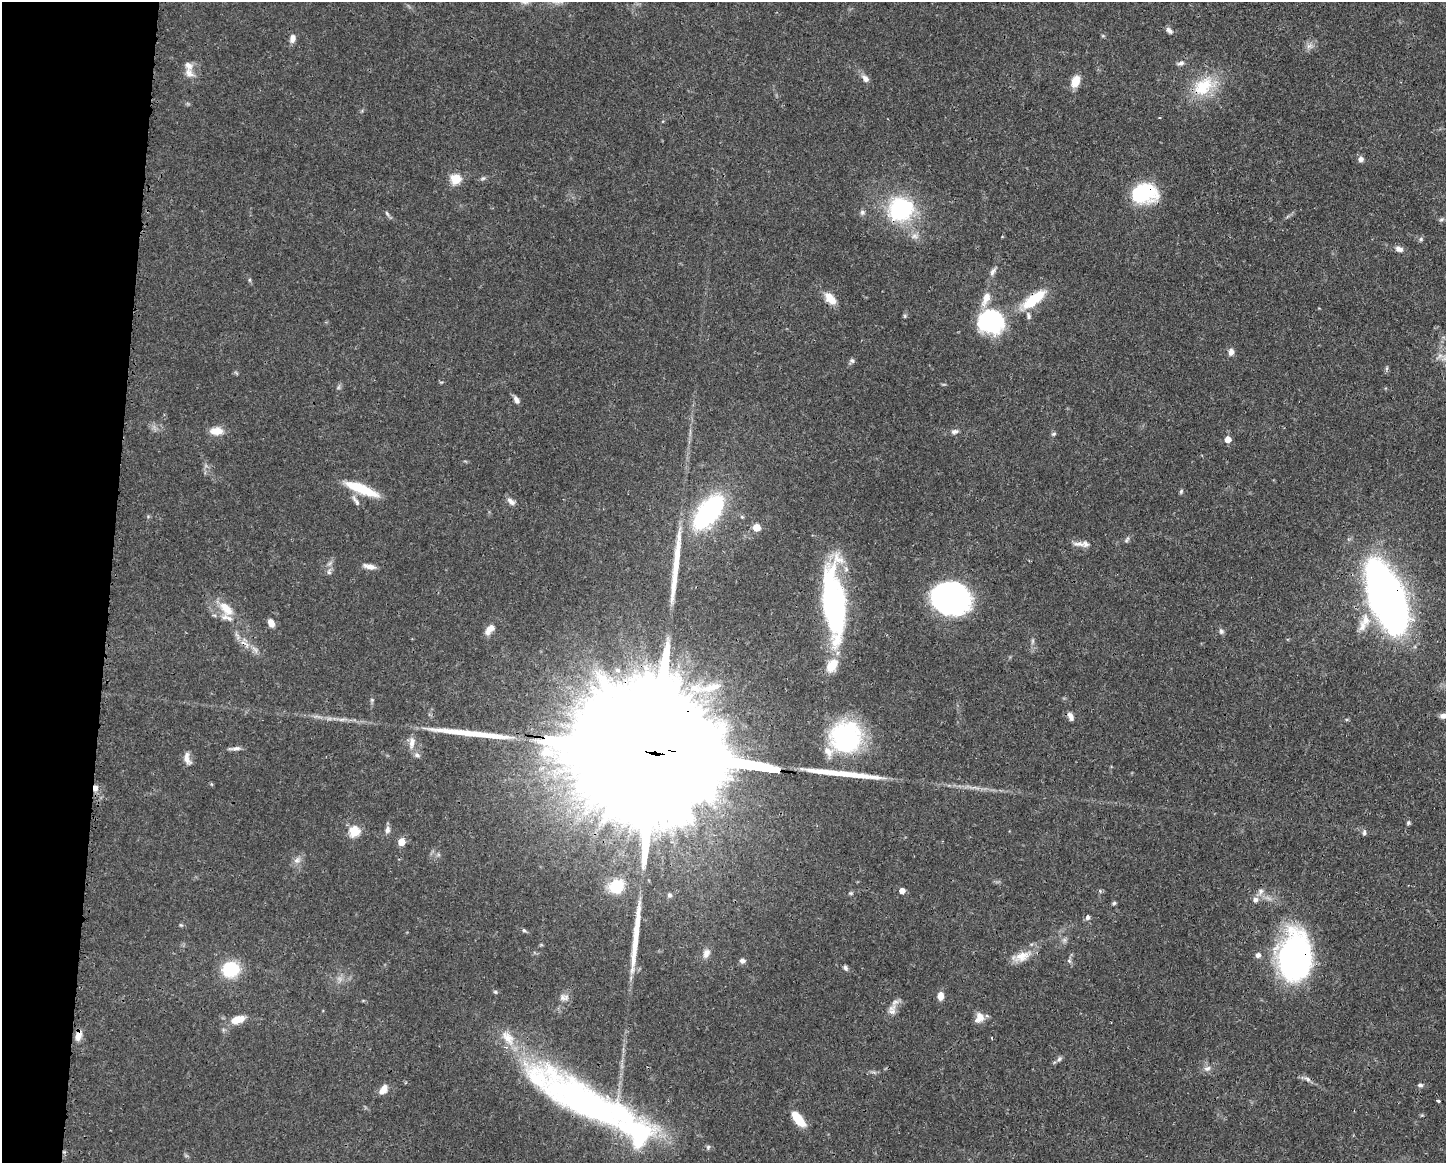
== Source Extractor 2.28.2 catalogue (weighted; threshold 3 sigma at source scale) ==
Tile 7 of 3 x 4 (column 1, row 3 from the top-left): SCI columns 117-1560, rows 1162-2322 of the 4681 x 4647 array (HDU 1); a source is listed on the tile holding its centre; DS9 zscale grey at full resolution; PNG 1448 x 1165 px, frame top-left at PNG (2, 2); no overlay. Shown black and unused: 8% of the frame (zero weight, under 3 of 4 exposures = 1% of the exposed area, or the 3 px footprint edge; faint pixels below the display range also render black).
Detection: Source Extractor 2.28.2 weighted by HDU 2 'WHT'; one run over the whole footprint, this tile lists its part. Background 0.0413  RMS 0.0028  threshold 0.0125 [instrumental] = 3 sigma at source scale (4.5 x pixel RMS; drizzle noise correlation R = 1.50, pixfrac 1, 0.05/0.05 arcsec/px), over >= 5 px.
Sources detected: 121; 3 inside a brighter object's white glare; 1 cosmic-ray / hot-pixel residue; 4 long thin detections or spike segments (spike, bleed or trail) — not listed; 13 inside a brighter listed object's ellipse — not listed separately; the other 100 listed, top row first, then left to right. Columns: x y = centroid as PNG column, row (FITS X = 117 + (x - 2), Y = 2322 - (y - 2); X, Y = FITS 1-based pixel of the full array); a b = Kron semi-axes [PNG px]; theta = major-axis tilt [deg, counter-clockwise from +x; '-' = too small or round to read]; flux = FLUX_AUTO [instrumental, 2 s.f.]
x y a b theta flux
1169 30 9 6 -53 0.98
292 38 9 7 82 1.7
1309 46 9 7 16 1.2
1181 63 10 6 20 0.9
189 73 15 10 -56 2.3
865 78 10 7 -47 1.5
1075 81 11 7 69 4.8
1203 86 34 22 43 12
1361 159 7 6 - 1.1
483 178 8 5 29 0.55
456 179 6 6 - 15
1144 193 28 19 12 18
901 209 14 12 26 47
862 212 8 7 - 0.75
387 213 8 5 -62 0.59
1441 219 8 4 9 0.5
914 236 9 7 -1 1.3
1421 239 6 5 - 0.52
1399 249 11 7 -21 1.5
993 271 12 6 53 1.1
250 280 6 4 90 0.4
830 298 17 10 -50 3.6
1034 299 34 12 38 11
905 316 6 4 -89 0.4
991 321 31 27 -15 24
1231 352 8 6 79 1.5
852 361 7 6 - 0.65
1387 368 6 4 72 0.44
339 387 7 4 71 0.5
516 400 9 5 -63 1.2
216 431 18 10 0 3.2
954 431 10 6 11 0.95
1054 434 6 5 - 0.45
1228 439 5 5 - 3
361 489 39 9 -22 9.6
1181 491 7 4 64 0.44
356 500 17 5 -54 1.3
511 501 12 7 -42 1.3
708 512 28 14 52 57
756 527 5 5 - 5.7
1127 540 10 4 55 0.58
1078 544 17 7 -2 1.6
369 566 16 6 -12 1.7
329 572 8 6 -78 0.79
949 597 34 25 -1 76
1389 599 53 28 -69 180
834 604 79 22 -85 58
226 609 25 13 -48 5.5
1365 620 18 13 -84 4.9
271 623 9 6 -62 2.1
489 629 13 8 51 2.5
1221 631 8 6 -72 0.75
711 688 35 10 13 6.6
1444 715 10 7 26 1.4
1070 716 10 6 -68 1.5
846 737 36 35 - 36
412 743 18 7 82 2.3
235 748 16 4 5 1.1
664 754 164 25 -8 48000
417 755 9 5 -15 0.85
187 758 18 8 -74 2
95 788 9 7 76 1.4
1408 823 5 5 - 0.5
387 830 9 7 79 1.2
354 831 6 5 - 18
1364 832 8 5 84 0.62
401 842 5 5 - 5.4
297 860 9 8 - 1.3
616 886 16 14 32 7.3
902 891 5 5 - 2.1
1260 892 10 7 71 1.3
669 895 6 6 - 0.6
1114 903 5 4 - 0.45
1087 917 6 5 - 0.88
181 925 5 4 - 0.35
524 930 5 4 - 0.47
706 953 13 9 69 1.8
1258 955 7 6 - 1.1
1022 956 26 12 22 4.5
1295 957 52 33 90 67
742 961 6 6 - 1
1069 961 7 4 -45 0.51
845 968 7 5 -60 0.7
230 969 16 14 14 13
495 992 6 4 -21 0.43
940 996 9 7 89 2
566 997 10 9 - 1.4
892 1010 16 10 78 2.3
979 1018 13 10 63 2.7
238 1019 17 8 16 4.4
78 1036 13 7 73 2.2
992 1038 3 2 - 0.44
1059 1059 8 6 57 0.71
1207 1068 9 7 41 1.2
1307 1079 10 5 -28 0.96
1420 1085 6 5 - 0.69
383 1089 12 7 56 2.4
1438 1101 4 3 - 1.3
588 1102 147 33 -27 110
798 1119 17 7 -50 6.7
Overlapping masked pixels (flux is a lower limit): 10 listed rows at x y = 1203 86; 1144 193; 901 209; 1034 299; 1389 599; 664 754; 95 788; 1295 957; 78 1036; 588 1102
Isophote crosses this tile's border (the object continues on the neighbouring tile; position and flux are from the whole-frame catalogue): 1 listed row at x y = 1444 715